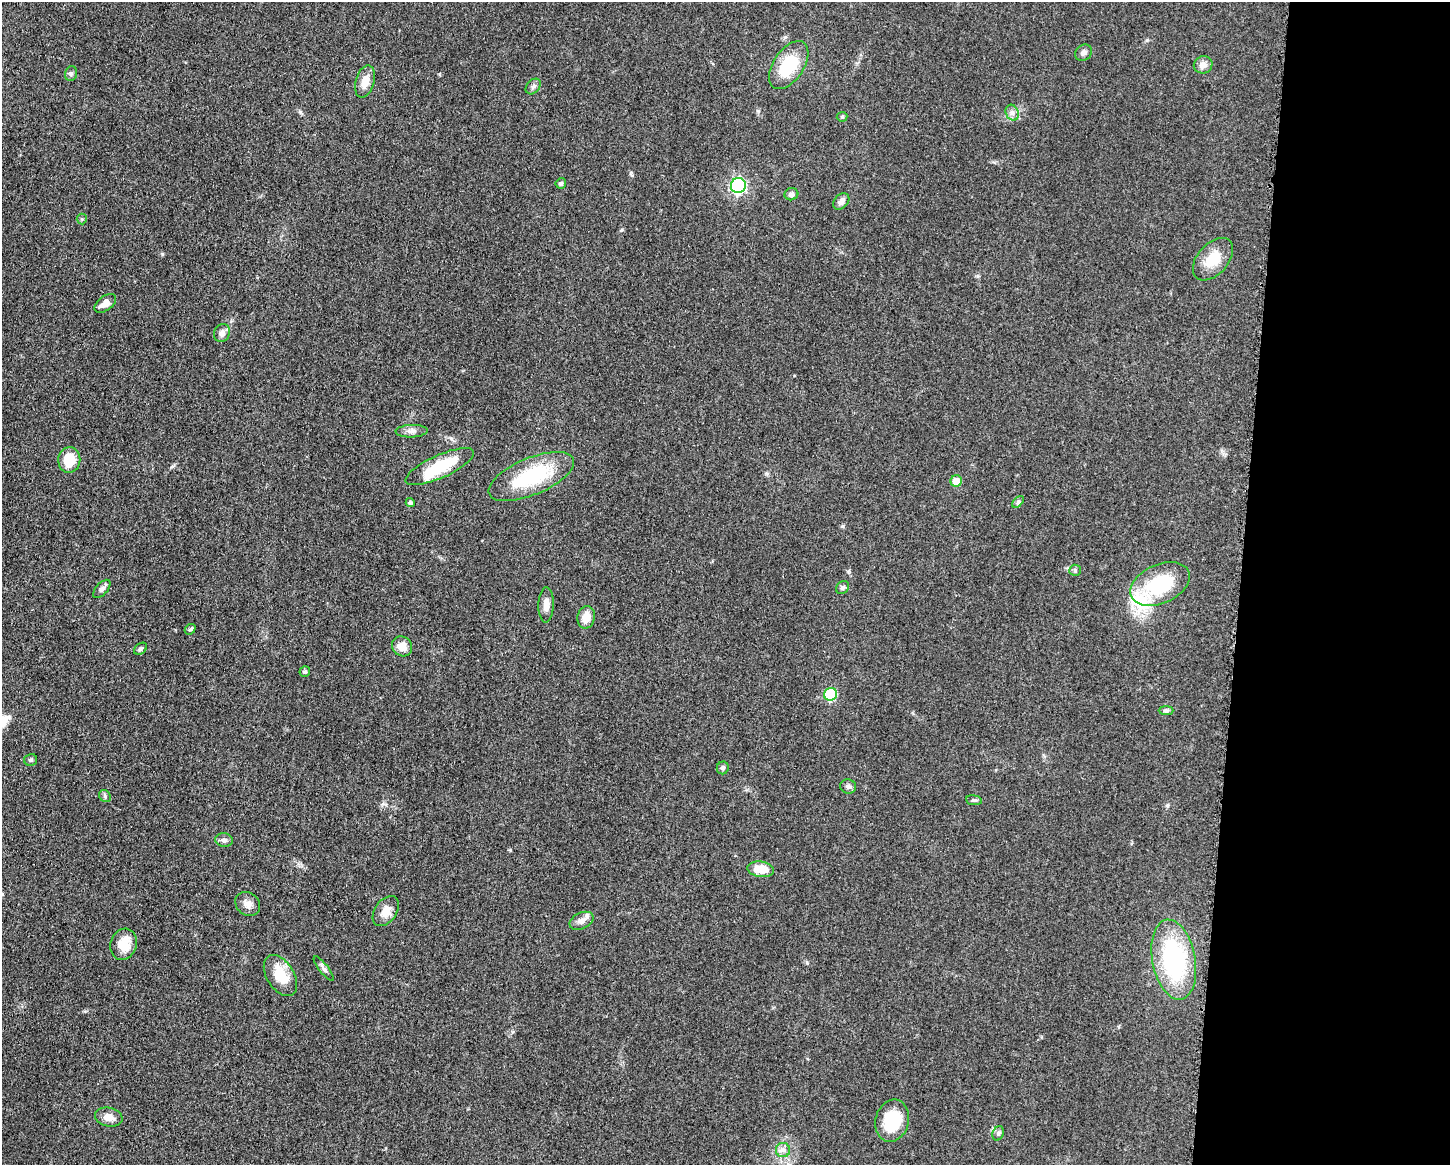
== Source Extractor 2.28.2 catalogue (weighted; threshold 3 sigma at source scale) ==
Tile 9 of 3 x 4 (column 3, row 3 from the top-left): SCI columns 3125-4572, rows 1167-2329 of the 4680 x 4657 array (HDU 1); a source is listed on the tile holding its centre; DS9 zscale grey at full resolution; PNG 1452 x 1167 px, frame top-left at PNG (2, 2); each listed source drawn as its Kron ellipse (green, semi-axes under 4 px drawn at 4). Shown black and unused: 14% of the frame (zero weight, under 3 of 5 exposures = <1% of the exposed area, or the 3 px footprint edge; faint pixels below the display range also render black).
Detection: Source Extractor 2.28.2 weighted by HDU 2 'WHT'; one run over the whole footprint, this tile lists its part. Background 0.0608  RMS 0.0057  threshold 0.0255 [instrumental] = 3 sigma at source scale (4.5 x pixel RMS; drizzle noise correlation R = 1.50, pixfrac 1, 0.05/0.05 arcsec/px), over >= 5 px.
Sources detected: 55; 1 inside a brighter object's white glare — neither listed nor drawn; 1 inside a brighter listed object's ellipse — not listed separately; the other 53 listed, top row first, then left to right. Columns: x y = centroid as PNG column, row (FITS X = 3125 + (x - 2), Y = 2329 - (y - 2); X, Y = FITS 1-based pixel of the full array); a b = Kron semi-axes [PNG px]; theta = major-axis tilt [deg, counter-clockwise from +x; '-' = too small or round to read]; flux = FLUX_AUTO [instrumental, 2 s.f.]
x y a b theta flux
1083 53 9 7 41 2.2
789 65 27 15 56 23
1203 65 9 8 - 3.8
71 73 7 6 - 1.3
365 81 17 9 74 6.9
533 86 9 6 48 1.7
1012 113 8 6 -69 2.2
842 117 5 5 - 0.71
561 183 5 5 - 1.1
738 186 7 7 - 120
791 194 7 6 - 1.9
841 201 9 6 47 3.4
82 219 5 5 - 0.76
1213 259 25 15 48 13
105 303 12 7 37 4.4
222 333 9 8 - 3.3
412 431 16 6 2 2.7
69 460 13 11 84 12
440 467 37 11 24 25
531 476 46 18 23 42
956 481 6 5 - 7.8
410 502 5 4 - 0.9
1018 502 7 4 46 0.95
1075 570 6 5 - 0.94
1160 584 31 19 24 38
843 587 7 6 - 1.4
102 589 11 6 48 1.8
546 605 18 7 88 4
586 617 11 8 79 6.6
190 629 6 4 41 0.82
402 646 10 9 - 5.7
141 649 7 5 38 1.1
305 672 5 5 - 1
831 694 7 6 - 33
1166 711 7 4 0 1.1
31 760 6 6 - 1.2
723 768 6 6 - 1.7
848 786 8 7 - 1.7
105 796 6 5 - 1
974 800 8 5 -7 1.1
224 840 9 6 -7 1.9
761 869 13 8 -8 11
248 904 13 11 -40 3.7
386 911 17 11 54 5.9
582 921 12 8 25 3.8
123 944 16 13 71 10
1174 960 40 21 -79 68
324 969 15 4 -52 1.8
280 975 23 13 -58 15
109 1117 14 9 -12 5.2
892 1121 21 16 75 25
998 1133 7 5 69 1.2
783 1150 7 7 - 2.2
Unlisted compact peaks at least as high as the median listed source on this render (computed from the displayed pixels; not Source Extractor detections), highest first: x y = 1147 40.